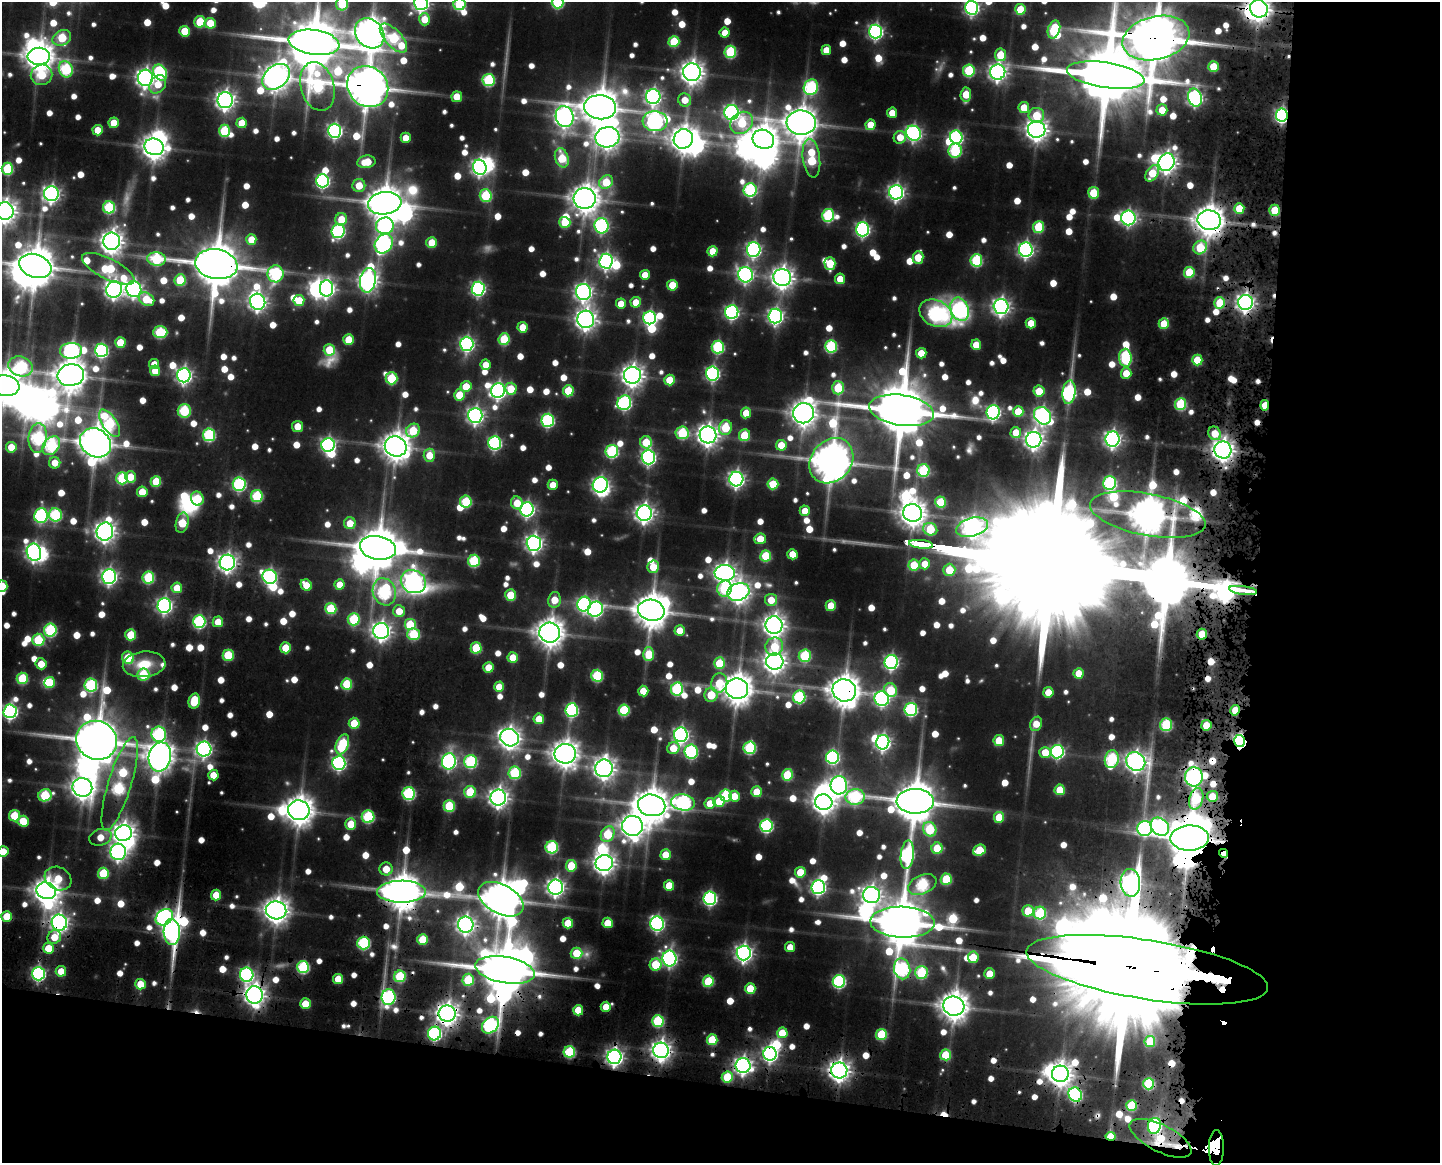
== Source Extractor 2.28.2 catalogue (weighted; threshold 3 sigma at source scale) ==
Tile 12 of 3 x 4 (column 3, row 4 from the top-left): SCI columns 3159-4596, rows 167-1327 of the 4982 x 4975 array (HDU 1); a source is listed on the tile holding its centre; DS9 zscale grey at full resolution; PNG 1442 x 1165 px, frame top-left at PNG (2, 2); each listed source drawn as its Kron ellipse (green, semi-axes under 4 px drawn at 4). Shown black and unused: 21% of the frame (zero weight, under 3 of 5 exposures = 13% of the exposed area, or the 3 px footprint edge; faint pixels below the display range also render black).
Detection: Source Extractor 2.28.2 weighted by HDU 2 'WHT'; one run over the whole footprint, this tile lists its part. Background 0.0689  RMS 0.0087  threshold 0.0392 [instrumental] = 3 sigma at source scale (4.5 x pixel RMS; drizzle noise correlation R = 1.50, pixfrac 1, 0.05/0.05 arcsec/px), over >= 5 px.
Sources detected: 1028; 16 too faint to see at this stretch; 51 inside a brighter object's white glare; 29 cosmic-ray / hot-pixel residue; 1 long thin detection or spike segment (spike, bleed or trail) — neither listed nor drawn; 12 inside a brighter listed object's ellipse — not listed separately; of the other 919, all 500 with FLUX_AUTO >= 19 (the completeness limit of this list) listed and drawn (419 fainter detections not listed), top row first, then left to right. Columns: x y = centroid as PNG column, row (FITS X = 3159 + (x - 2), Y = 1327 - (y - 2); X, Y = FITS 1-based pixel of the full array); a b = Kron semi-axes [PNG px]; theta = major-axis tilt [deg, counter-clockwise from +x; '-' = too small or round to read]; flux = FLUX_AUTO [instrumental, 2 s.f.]
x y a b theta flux
558 2 6 6 - 100
421 3 7 7 - 430
342 4 6 6 - 54
459 4 6 6 - 95
972 8 7 6 - 290
1020 9 5 5 - 38
1259 9 9 8 - 1000
424 19 6 5 - 22
200 22 6 5 - 47
210 23 5 5 - 35
1054 30 9 6 73 70
185 31 5 5 - 37
876 32 7 6 - 290
370 33 16 13 -48 1800
725 33 5 5 - 19
62 38 10 7 27 59
393 38 18 8 -47 120
1156 38 34 21 13 6100
314 42 25 12 -8 6000
674 42 5 5 - 55
826 50 5 5 - 19
730 52 6 6 - 94
1000 55 6 5 - 37
39 56 11 8 -2 1700
1213 66 5 5 - 36
66 69 8 7 - 120
969 71 6 6 - 84
692 72 9 8 - 960
998 72 8 7 - 480
160 73 8 6 -59 120
42 75 11 10 - 46
1106 75 39 12 -9 9800
276 77 15 11 40 1300
145 78 8 7 - 570
489 80 6 6 - 100
158 84 10 7 53 22
317 86 25 16 -74 150
368 87 22 19 -45 3300
811 87 8 7 - 150
966 95 7 5 84 34
457 97 5 5 - 24
653 97 7 7 - 380
1195 98 9 7 -75 320
225 100 8 7 - 630
685 100 7 6 - 19
600 107 16 12 -5 3000
1024 107 5 5 - 27
1162 110 5 5 - 21
732 112 7 7 - 320
892 113 5 5 - 20
1036 115 8 7 - 35
1282 115 7 6 - 250
565 116 10 9 - 680
655 121 12 10 -4 410
114 123 5 5 - 26
242 123 5 5 - 25
742 123 12 10 39 65
801 123 14 12 -5 2000
870 125 5 5 - 21
1037 129 8 8 - 880
98 130 5 5 - 26
224 131 6 5 - 67
335 131 7 6 - 290
913 133 8 7 - 320
607 137 12 10 13 1000
900 137 6 6 - 19
956 137 6 6 - 190
406 138 5 5 - 22
683 139 10 9 - 1200
763 139 11 9 -19 1600
154 147 10 8 -16 1100
955 151 7 6 - 99
562 158 10 6 -72 38
811 158 19 8 -82 87
366 162 9 6 9 31
1166 162 9 7 65 740
480 167 7 6 - 380
7 169 6 5 - 80
1152 173 9 5 58 35
322 181 6 6 - 220
606 182 7 6 - 39
359 185 6 6 - 22
750 190 7 6 - 150
896 192 7 7 - 390
1094 193 6 5 - 42
51 194 7 7 - 430
486 195 6 6 - 80
585 199 11 10 - 1600
385 203 17 11 7 2600
109 207 6 6 - 97
1239 208 5 5 - 30
1275 210 5 5 - 40
5 211 9 8 - 940
828 215 6 6 - 120
1128 218 7 7 - 300
341 219 6 6 - 27
1209 220 11 10 - 1800
565 222 5 5 - 46
385 226 9 8 - 230
601 226 8 7 - 220
1039 227 6 5 - 65
863 229 7 6 - 260
338 231 7 6 - 190
251 239 5 5 - 23
112 241 8 8 - 890
432 243 5 5 - 32
384 244 10 8 54 280
1200 247 7 6 - 62
754 250 7 7 - 280
1026 250 7 7 - 350
713 251 5 5 - 30
918 257 6 5 - 32
157 259 9 7 -6 94
976 260 6 6 - 110
606 261 7 6 - 360
216 264 21 14 -11 5000
830 264 6 5 - 42
35 266 16 11 -20 3000
108 269 29 10 -26 78
1189 272 5 5 - 52
276 274 8 8 - 140
645 275 5 5 - 23
745 275 8 7 - 340
782 277 9 8 - 890
840 279 5 5 - 20
180 280 6 5 - 51
368 280 12 8 78 620
672 285 5 5 - 32
326 288 8 6 90 380
114 289 8 7 - 550
134 289 8 7 - 400
478 289 7 6 - 240
583 292 8 7 - 470
147 299 8 6 -34 37
299 301 5 5 - 32
258 302 8 7 - 500
636 302 5 5 - 21
1245 302 7 7 - 550
1220 303 5 5 - 46
621 304 5 5 - 20
1001 307 7 7 - 490
960 309 12 9 -68 240
732 312 7 6 - 230
936 313 17 13 -26 160
775 316 7 7 - 360
650 318 6 6 - 180
586 319 9 8 - 730
1031 323 5 5 - 23
1164 324 5 5 - 33
523 327 5 5 - 28
160 332 7 6 - 92
504 339 6 5 - 60
349 340 5 5 - 33
120 342 5 5 - 35
467 344 7 6 - 280
976 345 5 5 - 25
831 346 6 6 - 110
718 347 6 6 - 130
101 350 6 6 - 190
329 350 6 5 - 40
71 351 11 8 3 330
921 353 5 5 - 22
1125 358 9 6 -87 110
1197 360 5 5 - 39
154 364 5 5 - 20
486 365 5 5 - 19
21 366 12 9 -18 120
155 371 5 5 - 24
712 373 7 6 - 240
1126 373 5 5 - 20
71 375 13 11 11 1900
184 375 7 6 - 380
632 375 8 8 - 840
391 378 6 6 - 63
670 380 5 5 - 33
5 386 14 10 -9 1800
466 387 5 5 - 32
838 388 6 5 - 52
511 389 6 5 - 29
498 391 7 7 - 380
568 391 5 5 - 49
1039 391 5 5 - 25
1069 392 12 6 83 210
459 395 5 5 - 34
624 403 7 7 - 200
1180 404 6 5 - 78
1265 405 5 4 - 33
902 410 33 15 -8 7500
184 411 7 6 - 74
993 412 7 6 - 240
1018 412 5 5 - 31
746 413 5 5 - 25
803 413 10 10 - 1200
475 415 7 7 - 420
1043 416 9 8 - 400
548 420 6 6 - 180
109 423 15 7 -56 110
298 426 5 5 - 21
725 428 7 6 - 44
413 431 7 6 - 52
1016 432 5 5 - 23
682 433 7 6 - 86
1215 433 7 6 - 26
209 435 6 6 - 130
708 435 8 8 - 810
744 435 6 5 - 46
38 438 15 9 83 150
1112 439 7 7 - 420
1034 440 8 7 - 620
646 442 6 6 - 42
96 443 16 13 -35 2400
495 443 7 6 - 190
328 445 7 6 - 250
781 445 5 5 - 26
51 446 10 7 50 140
396 446 11 10 - 1500
11 447 5 5 - 23
1223 450 8 8 - 890
612 451 6 6 - 130
429 455 6 5 - 24
648 457 7 6 - 290
831 461 24 20 50 3100
55 463 6 5 - 19
923 470 6 6 - 92
130 477 5 5 - 23
122 478 6 6 - 87
736 479 7 7 - 400
156 481 5 5 - 45
1110 483 7 6 - 130
239 484 7 6 - 160
773 484 5 5 - 41
553 485 5 5 - 21
600 485 8 7 - 330
142 492 5 5 - 27
257 496 6 6 - 90
197 499 7 6 - 52
466 502 6 6 - 65
941 502 5 5 - 49
517 503 6 5 - 24
527 509 7 6 - 300
805 511 5 5 - 20
644 513 7 7 - 590
913 513 9 8 - 1300
41 515 7 6 - 180
55 515 6 6 - 120
1148 515 58 21 -11 2400
182 523 10 6 78 46
350 523 6 6 - 21
972 527 16 9 15 660
930 529 7 6 - 56
105 532 9 8 - 750
760 539 6 5 - 27
534 543 7 7 - 470
921 544 12 3 -6 610
378 548 18 11 -10 3400
34 552 9 7 -70 440
792 554 5 5 - 23
766 556 5 5 - 59
474 561 6 6 - 89
227 562 8 7 - 530
925 564 5 5 - 22
914 565 5 5 - 49
653 567 6 5 - 26
949 570 6 6 - 35
725 573 10 8 -1 650
109 577 7 7 - 360
148 577 6 6 - 86
270 577 7 6 - 240
413 582 13 11 -29 590
306 585 6 5 - 25
339 585 5 5 - 19
2 586 5 5 - 36
177 588 5 5 - 24
725 589 8 7 - 62
1243 590 14 3 -8 820
384 592 14 11 -69 170
738 592 11 8 20 830
511 595 5 5 - 34
554 600 8 6 79 23
771 600 6 6 - 20
584 604 7 7 - 240
164 605 7 7 - 330
831 606 5 5 - 31
331 608 5 5 - 62
596 609 8 7 - 290
651 610 13 10 -12 2400
399 611 6 6 - 21
354 619 6 6 - 78
199 621 6 6 - 150
218 622 5 5 - 21
410 624 6 6 - 43
774 625 9 8 - 830
50 630 6 6 - 130
680 630 5 5 - 20
381 631 8 8 - 590
550 633 10 10 - 1400
414 634 6 6 - 63
1202 634 5 5 - 30
131 635 5 5 - 37
38 640 6 6 - 67
774 647 9 8 - 32
286 648 5 5 - 32
476 648 5 5 - 54
649 654 7 5 -88 45
228 655 5 5 - 50
805 656 6 6 - 80
128 658 6 5 - 44
513 658 5 5 - 31
775 661 8 8 - 870
891 662 7 6 - 270
719 663 6 5 - 44
41 664 5 5 - 19
144 664 21 12 5 34
488 667 5 5 - 25
1079 673 5 5 - 22
143 675 6 6 - 52
597 676 6 5 - 87
22 678 6 5 - 68
50 682 6 5 - 42
719 683 10 8 76 28
347 684 5 5 - 59
91 685 6 6 - 130
499 687 5 5 - 24
677 689 6 6 - 120
737 689 11 10 - 1800
844 690 12 11 - 1800
891 690 7 6 - 54
643 691 5 5 - 26
1048 692 5 5 - 21
711 695 7 6 - 48
799 697 6 6 - 110
882 699 7 7 - 270
194 701 8 5 77 37
911 709 6 6 - 170
572 710 7 6 - 170
624 710 6 5 - 75
1235 710 5 4 - 30
10 711 7 6 - 310
539 719 5 5 - 26
354 723 5 5 - 38
1036 724 7 5 66 21
1166 725 6 6 - 92
1206 725 5 5 - 29
159 734 7 7 - 150
681 735 7 7 - 350
509 738 9 8 - 780
97 740 21 19 -29 4500
999 741 5 5 - 33
1239 741 6 5 - 240
883 742 7 6 - 350
342 744 10 6 69 84
673 748 6 6 - 26
750 748 6 6 - 110
204 749 7 7 - 360
691 752 7 6 - 160
1045 752 6 5 - 23
1057 752 7 6 - 190
565 754 11 10 - 1300
160 757 15 11 78 1400
832 757 7 6 - 180
1112 759 9 7 76 120
449 761 8 7 - 280
1136 761 10 9 - 700
471 762 6 6 - 130
339 763 7 6 - 260
604 768 9 8 - 760
515 773 6 6 - 93
213 775 5 5 - 19
787 775 6 5 - 56
1194 777 9 9 - 440
120 784 49 11 73 180
839 785 9 8 - 460
82 787 10 9 - 980
1060 790 5 5 - 37
470 792 6 6 - 53
757 792 5 5 - 30
409 793 6 6 - 140
45 795 7 6 - 79
726 795 6 5 - 77
734 796 5 5 - 20
1212 796 5 5 - 24
855 797 9 7 7 120
498 798 8 8 - 660
1196 799 11 6 74 64
719 801 6 5 - 29
915 801 18 12 -1 3700
683 802 12 8 -10 250
824 802 9 7 -11 870
710 803 5 5 - 23
652 805 14 10 -12 2300
449 806 6 5 - 62
299 810 11 10 - 1700
14 816 5 5 - 50
368 817 6 6 - 99
999 817 5 5 - 34
23 821 5 5 - 32
351 824 5 5 - 31
632 826 10 10 - 1100
766 826 6 6 - 180
1160 827 10 8 -45 280
1145 828 7 7 - 180
930 829 7 6 - 71
124 833 8 8 - 770
608 834 8 6 58 60
100 837 11 8 18 21
1190 838 19 12 1 3700
552 847 6 6 - 120
937 848 5 5 - 39
979 850 6 5 - 42
3 852 5 5 - 25
118 852 8 8 - 400
1223 853 4 4 - 25
666 855 5 5 - 27
907 855 14 6 83 200
604 863 8 8 - 830
571 866 5 5 - 42
386 869 6 6 - 19
800 872 5 5 - 36
103 873 5 5 - 56
58 878 14 11 -29 29
946 879 5 5 - 61
1130 883 14 10 -87 510
922 884 15 9 23 120
669 885 5 5 - 30
556 887 7 7 - 520
818 887 7 6 - 300
46 891 10 8 -16 1200
401 892 24 11 0 2800
216 895 5 5 - 24
872 895 8 8 - 600
710 898 7 6 - 220
501 899 24 14 -28 2700
276 910 10 9 - 1200
1028 911 5 5 - 37
1040 913 6 6 - 85
7 916 5 5 - 33
164 917 9 7 40 410
902 922 32 15 -2 5300
59 923 8 7 - 540
568 923 5 5 - 32
608 923 5 5 - 31
657 924 7 6 - 260
466 925 8 8 - 530
172 932 13 8 -87 420
54 937 7 6 - 25
423 940 5 5 - 35
363 943 6 6 - 120
790 947 5 5 - 20
48 948 5 5 - 28
576 953 6 5 - 33
744 953 7 7 - 490
973 957 5 5 - 32
669 959 8 7 - 340
656 965 6 6 - 49
303 967 6 6 - 120
902 969 10 8 -78 180
505 970 30 13 -10 6600
1147 970 122 29 -9 49000
61 971 5 5 - 22
921 972 6 6 - 88
38 974 6 6 - 220
989 974 5 5 - 21
247 975 7 6 - 240
400 976 6 5 - 76
338 979 5 5 - 32
468 980 6 6 - 63
708 981 5 5 - 63
839 981 6 6 - 170
140 984 5 5 - 26
750 988 5 5 - 33
255 995 9 8 - 800
389 997 8 7 - 200
305 1004 5 5 - 25
954 1006 10 9 - 1600
606 1007 5 5 - 22
578 1010 5 5 - 33
447 1014 8 8 - 920
658 1021 6 6 - 86
490 1025 9 7 44 210
435 1033 7 6 - 220
782 1033 5 5 - 34
881 1035 6 5 - 61
712 1040 5 5 - 49
1150 1042 5 5 - 35
661 1050 8 7 - 730
569 1052 6 5 - 86
770 1054 7 6 - 320
946 1055 5 5 - 46
614 1057 7 7 - 500
743 1066 7 7 - 490
839 1070 8 8 - 820
1060 1074 8 8 - 1100
727 1077 5 5 - 53
1149 1084 5 5 - 85
1075 1095 7 6 - 200
1131 1105 5 5 - 63
1154 1126 8 6 75 180
1111 1136 5 4 - 32
1160 1138 34 13 -27 49
1216 1148 18 7 89 56
Overlapping masked pixels (flux is a lower limit): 62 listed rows (the first 20) at x y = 1259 9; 1156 38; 368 87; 1282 115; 1166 162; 1239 208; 1275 210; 1209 220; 216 264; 1245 302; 1220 303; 1265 405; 1215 433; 1223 450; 1148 515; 921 544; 1243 590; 1202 634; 844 690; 1235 710
Isophote crosses this tile's border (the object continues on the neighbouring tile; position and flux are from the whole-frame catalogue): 15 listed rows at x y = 558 2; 421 3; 342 4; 459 4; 972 8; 1259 9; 370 33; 1156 38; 314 42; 7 169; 5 211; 35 266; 5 386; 2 586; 3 852